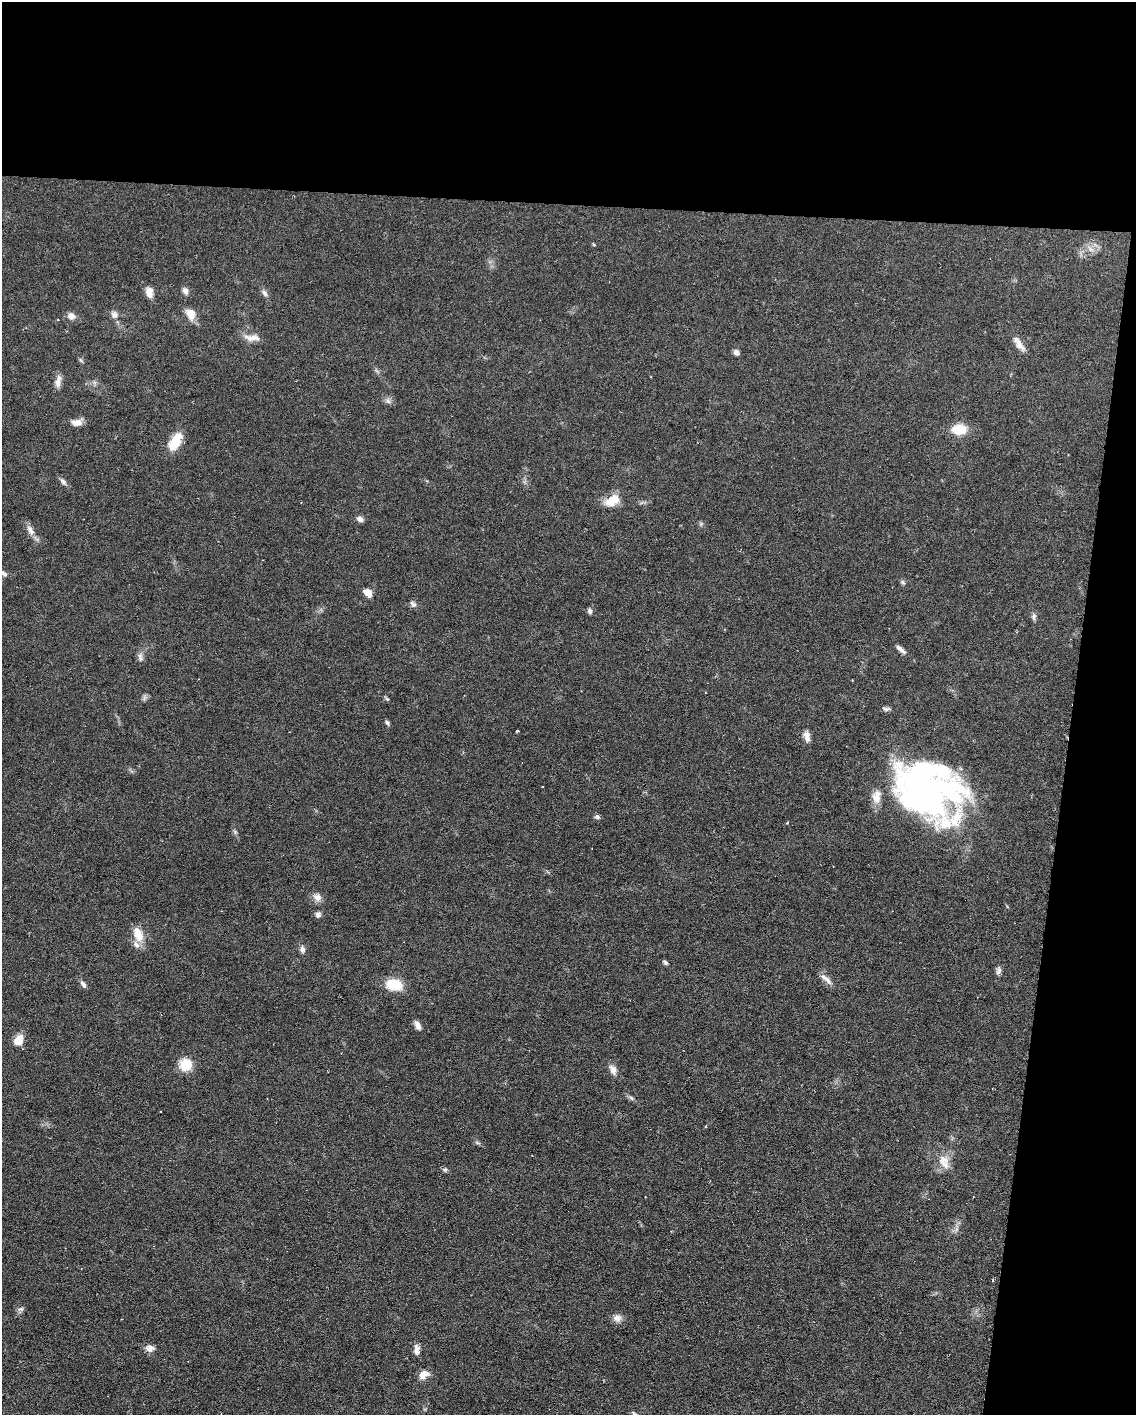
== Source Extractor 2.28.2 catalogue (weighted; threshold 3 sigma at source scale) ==
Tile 4 of 4 x 3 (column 4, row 1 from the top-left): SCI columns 3405-4538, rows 3044-4456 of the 4538 x 4560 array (HDU 1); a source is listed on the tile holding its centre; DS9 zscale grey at full resolution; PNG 1138 x 1417 px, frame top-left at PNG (2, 2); no overlay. Shown black and unused: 20% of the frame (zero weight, under 3 of 6 exposures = <1% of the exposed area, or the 3 px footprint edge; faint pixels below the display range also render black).
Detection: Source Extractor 2.28.2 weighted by HDU 2 'WHT'; one run over the whole footprint, this tile lists its part. Background 0.106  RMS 0.0054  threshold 0.022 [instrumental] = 3 sigma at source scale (4.09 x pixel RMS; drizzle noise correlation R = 1.36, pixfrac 0.8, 0.05/0.05 arcsec/px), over >= 5 px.
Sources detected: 61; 2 inside a brighter object's white glare — not listed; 3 inside a brighter listed object's ellipse — not listed separately; the other 56 listed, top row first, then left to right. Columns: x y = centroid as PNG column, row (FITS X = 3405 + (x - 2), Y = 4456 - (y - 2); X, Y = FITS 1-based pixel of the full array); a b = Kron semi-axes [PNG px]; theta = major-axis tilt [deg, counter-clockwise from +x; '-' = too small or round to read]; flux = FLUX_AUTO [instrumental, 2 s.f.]
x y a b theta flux
1090 249 11 5 -49 2.1
185 291 10 7 -66 1.9
149 292 11 7 -86 4.8
264 293 11 6 -51 1.8
190 314 14 10 -54 5.6
114 315 11 9 -63 2.6
71 316 10 8 -11 2.9
252 338 24 8 -4 4.4
1021 346 17 8 -40 3.7
736 352 7 6 - 1.6
81 360 8 3 -45 0.66
58 382 15 8 86 3
388 401 9 5 -64 1.5
77 422 14 8 6 3.7
958 429 16 11 2 11
175 441 21 10 58 12
63 481 10 5 -38 1.6
612 501 16 9 33 11
360 519 8 6 -23 2.2
30 530 15 8 -56 3.4
4 574 8 6 -40 1.4
903 582 7 5 -37 0.93
367 592 11 8 -40 3.6
413 604 10 7 -52 1.5
590 611 8 6 -75 1.2
1034 616 10 5 83 1.4
901 649 15 5 -40 2.4
140 657 12 7 -75 1.9
144 698 9 4 90 1.1
387 699 6 4 -41 0.69
886 709 11 5 -1 1.3
387 723 8 4 -65 0.95
807 736 14 7 -77 2.8
926 791 79 50 -47 170
597 817 7 6 - 1.2
235 832 6 5 - 0.88
317 897 12 9 -35 3.2
318 914 8 7 - 1.5
138 934 21 11 -68 7.9
302 949 9 7 -83 1.8
665 962 7 4 -40 0.93
998 971 10 6 72 1.7
826 979 19 6 -41 3.1
83 984 10 5 -46 1.6
394 984 16 10 -11 15
418 1025 11 6 -65 2.5
18 1040 12 9 57 6.4
186 1065 11 11 - 12
613 1070 15 8 -62 3.1
943 1160 17 16 - 7.2
445 1170 7 6 - 1
21 1309 8 6 12 1.2
617 1318 12 10 4 2.8
150 1348 11 8 11 3
416 1350 13 7 90 2.6
424 1374 12 8 29 4.7